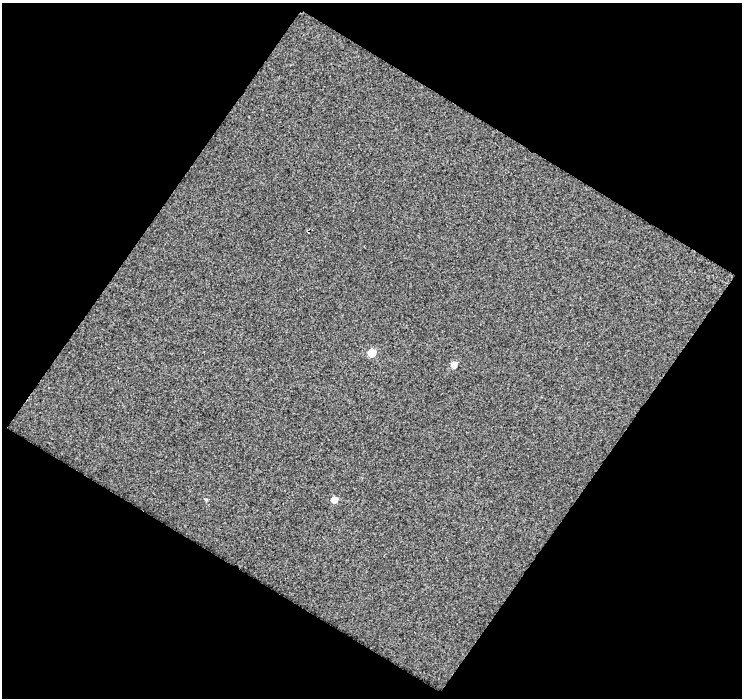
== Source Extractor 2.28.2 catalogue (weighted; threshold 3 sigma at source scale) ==
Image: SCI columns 1-740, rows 27-722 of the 740 x 747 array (HDU 1 of 3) = the unmasked area's bounding box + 8 px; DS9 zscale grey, full resolution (1 PNG px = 1 image px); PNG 744 x 700 px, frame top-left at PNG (2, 3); no overlay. Shown black and unused: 50% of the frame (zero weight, under 2 of 3 exposures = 2% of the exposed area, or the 3 px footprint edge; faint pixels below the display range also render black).
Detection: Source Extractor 2.28.2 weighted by HDU 2 'WHT'. Background 0.0415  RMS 0.051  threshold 0.229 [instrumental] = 3 sigma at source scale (4.5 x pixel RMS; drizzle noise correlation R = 1.50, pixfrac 1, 0.0396/0.0396 arcsec/px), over >= 5 px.
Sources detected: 4; all 4 listed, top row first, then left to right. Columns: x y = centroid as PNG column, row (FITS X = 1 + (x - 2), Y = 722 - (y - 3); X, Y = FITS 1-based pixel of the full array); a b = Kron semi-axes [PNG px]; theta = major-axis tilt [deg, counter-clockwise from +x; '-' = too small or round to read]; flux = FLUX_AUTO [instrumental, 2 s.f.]
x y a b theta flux
372 353 6 5 - 96
454 365 6 5 - 36
206 500 5 3 - 5.3
334 500 5 5 - 47